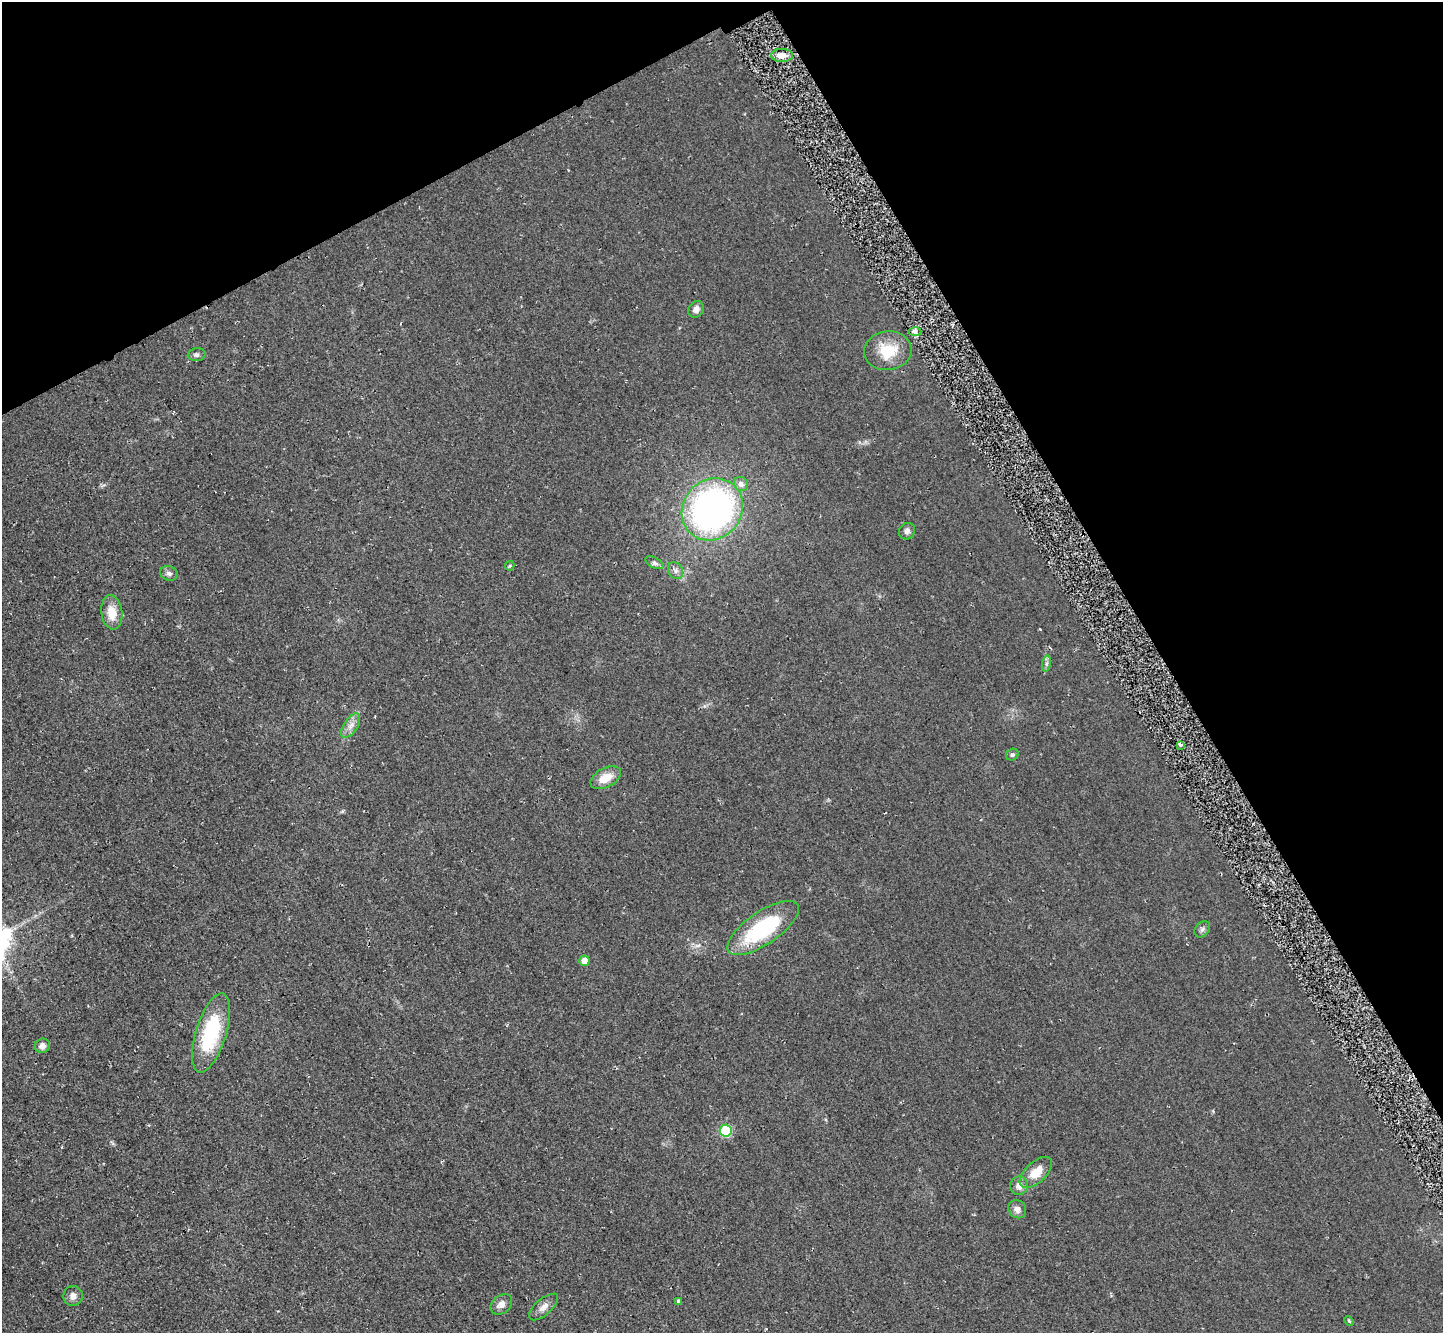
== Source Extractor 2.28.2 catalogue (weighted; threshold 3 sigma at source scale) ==
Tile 3 of 4 x 4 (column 3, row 1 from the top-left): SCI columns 2942-4382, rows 4310-5640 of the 5844 x 5824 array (HDU 1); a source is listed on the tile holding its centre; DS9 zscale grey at full resolution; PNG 1445 x 1335 px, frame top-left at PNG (2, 2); each listed source drawn as its Kron ellipse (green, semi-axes under 4 px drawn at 4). Shown black and unused: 28% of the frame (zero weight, under 2 of 3 exposures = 3% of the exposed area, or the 3 px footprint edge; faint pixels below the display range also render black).
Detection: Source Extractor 2.28.2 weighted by HDU 2 'WHT'; one run over the whole footprint, this tile lists its part. Background 0.0372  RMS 0.013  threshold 0.0565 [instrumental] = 3 sigma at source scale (4.5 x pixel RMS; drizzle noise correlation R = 1.50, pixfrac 1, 0.05/0.05 arcsec/px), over >= 5 px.
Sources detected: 32; all 32 listed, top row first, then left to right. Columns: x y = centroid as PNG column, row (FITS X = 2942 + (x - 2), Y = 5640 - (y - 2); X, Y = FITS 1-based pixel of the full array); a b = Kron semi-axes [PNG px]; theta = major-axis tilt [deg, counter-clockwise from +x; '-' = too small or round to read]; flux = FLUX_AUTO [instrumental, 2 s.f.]
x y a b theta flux
782 55 11 6 0 13
696 309 9 7 54 6.3
915 331 6 4 -1 3.3
888 351 24 19 7 40
197 355 9 6 4 4.2
741 484 7 7 - 6
712 509 32 29 49 470
907 531 8 7 - 4.3
654 563 10 5 -28 4
510 566 5 4 - 1.5
676 570 9 7 -56 4.9
169 573 9 7 -18 4.2
112 612 17 10 -82 22
1047 664 8 4 81 3.1
351 726 14 7 57 8.3
1180 745 3 3 - 4.2
1012 755 6 5 - 2.7
606 778 16 9 28 19
763 928 42 16 34 120
1202 929 9 6 46 3.9
584 961 5 5 - 13
211 1033 41 15 73 98
42 1046 8 7 - 6.3
726 1131 6 6 - 97
1036 1172 20 10 43 23
1019 1186 9 9 - 8
1017 1209 9 8 - 6.6
73 1296 10 9 - 7.7
679 1301 4 4 - 3.6
501 1304 12 8 39 8.1
544 1307 18 8 41 8.8
1349 1321 6 3 -45 1.4